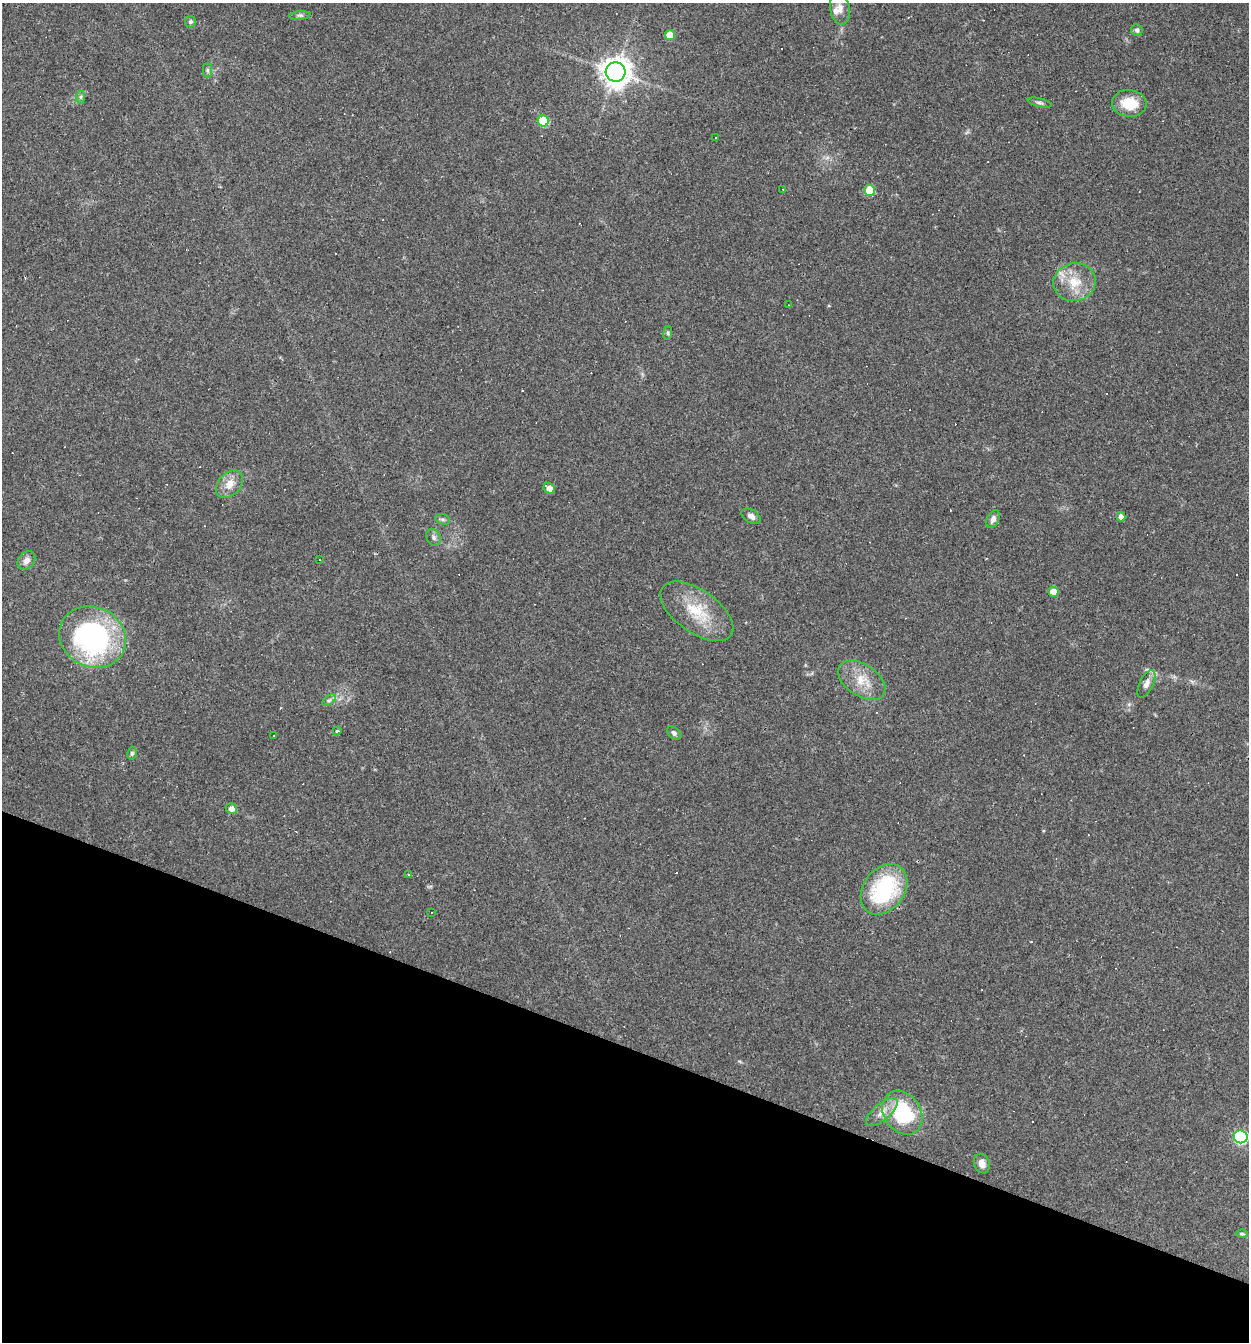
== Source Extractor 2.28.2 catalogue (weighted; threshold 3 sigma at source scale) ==
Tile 15 of 4 x 4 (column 3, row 4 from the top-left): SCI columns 2623-3869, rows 1-1340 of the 5373 x 5359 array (HDU 1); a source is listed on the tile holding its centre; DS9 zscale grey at full resolution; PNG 1251 x 1344 px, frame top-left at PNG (2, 3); each listed source drawn as its Kron ellipse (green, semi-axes under 4 px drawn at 4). Shown black and unused: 22% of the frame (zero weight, under 3 of 4 exposures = <1% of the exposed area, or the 3 px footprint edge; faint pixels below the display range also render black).
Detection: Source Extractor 2.28.2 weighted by HDU 2 'WHT'; one run over the whole footprint, this tile lists its part. Background 0.0495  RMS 0.0057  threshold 0.0257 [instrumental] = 3 sigma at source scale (4.5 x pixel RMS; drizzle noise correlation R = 1.50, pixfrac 1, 0.05/0.05 arcsec/px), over >= 5 px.
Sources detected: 70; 1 too faint to see at this stretch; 22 cosmic-ray / hot-pixel residue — neither listed nor drawn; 2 inside a brighter listed object's ellipse — not listed separately; the other 45 listed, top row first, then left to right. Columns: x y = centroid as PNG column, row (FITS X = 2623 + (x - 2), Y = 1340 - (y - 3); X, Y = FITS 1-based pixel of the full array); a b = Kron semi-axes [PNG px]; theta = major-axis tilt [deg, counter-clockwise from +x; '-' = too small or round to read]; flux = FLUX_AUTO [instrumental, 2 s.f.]
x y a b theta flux
840 9 16 10 -80 4.7
300 15 11 4 4 1.4
190 22 5 5 - 0.99
1137 30 6 5 - 1.4
670 35 5 5 - 10
207 70 7 4 -90 1.2
616 72 10 9 - 700
81 97 6 4 89 1.1
1040 103 12 4 -13 1.5
1129 103 17 13 -4 14
543 121 5 5 - 27
716 138 3 3 - 3.7
783 189 3 3 - 0.43
870 190 5 5 - 20
1074 282 21 19 13 14
789 305 2 2 - 0.29
668 333 7 3 83 0.81
229 484 16 11 48 6.9
549 488 6 5 - 4.1
751 516 10 6 -31 2.6
1121 517 4 4 - 2.6
443 519 8 5 -19 1.3
993 519 9 6 65 2.5
433 537 9 6 -60 1.7
320 560 2 2 - 0.37
26 561 10 7 52 2.9
1053 592 5 5 - 8.4
697 611 42 21 -35 23
93 637 34 30 -29 110
862 680 26 16 -33 13
1146 684 15 7 64 3.6
329 700 8 4 36 1.2
337 731 4 3 - 2.8
674 733 8 5 -44 1.5
273 736 3 3 - 1.2
132 753 6 5 - 1.1
232 808 5 5 - 4.1
409 874 3 3 - 0.83
884 889 28 20 53 54
432 912 2 2 - 0.57
882 1112 19 8 40 5.6
902 1113 23 18 -55 41
1241 1137 7 6 - 88
982 1164 10 7 -67 3.8
1242 1234 6 4 -1 0.79